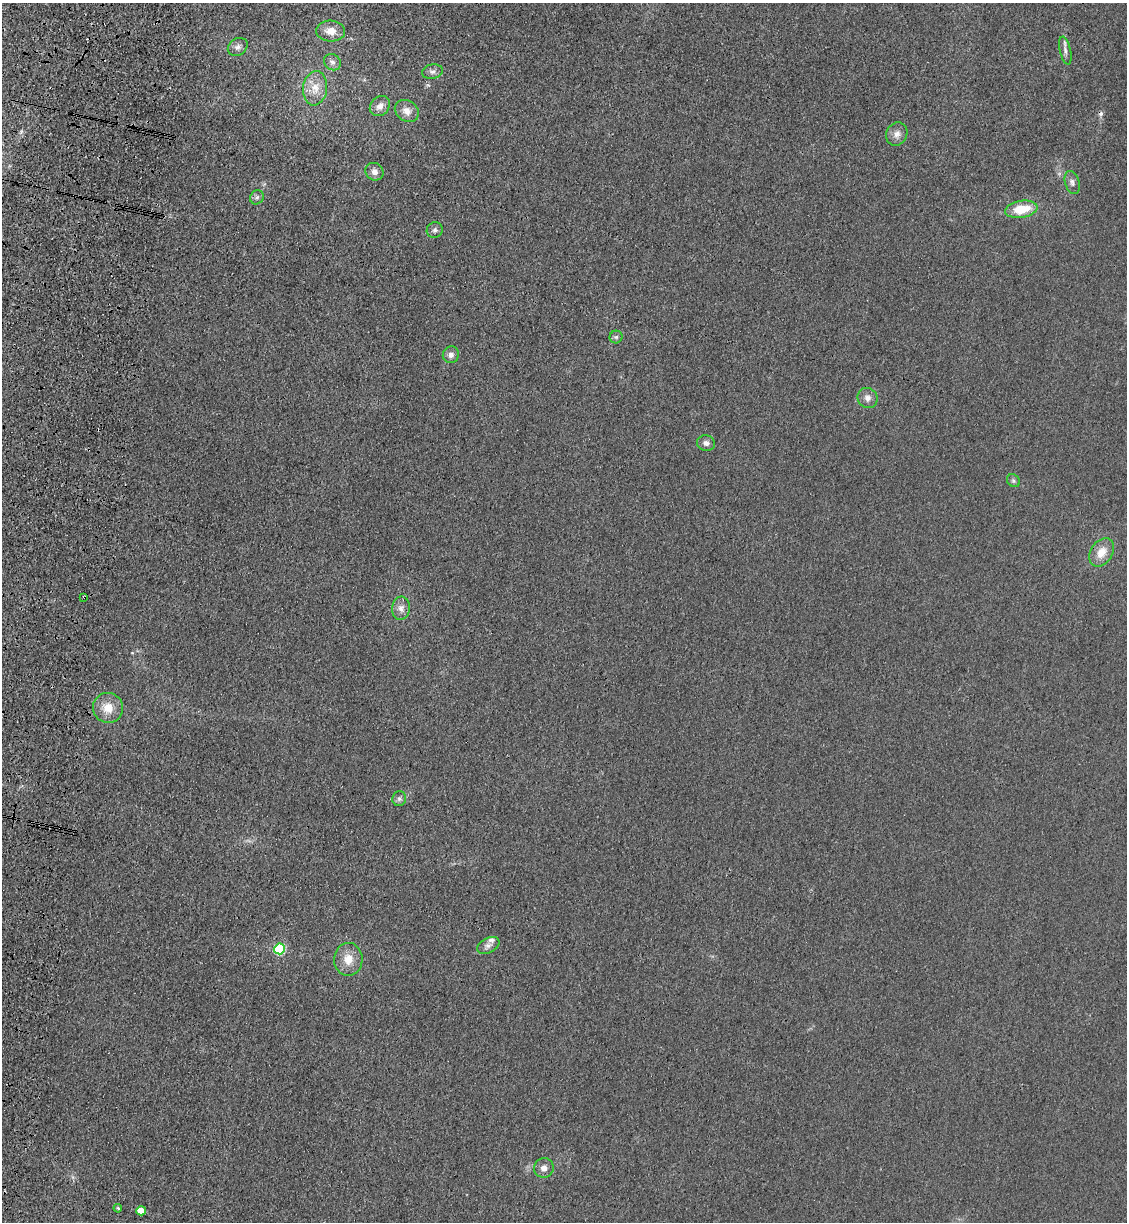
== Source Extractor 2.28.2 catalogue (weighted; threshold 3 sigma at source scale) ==
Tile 11 of 4 x 4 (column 3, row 3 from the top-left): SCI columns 2485-3609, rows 1245-2464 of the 5085 x 4929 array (HDU 1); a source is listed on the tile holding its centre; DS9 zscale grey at full resolution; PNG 1129 x 1224 px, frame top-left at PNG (2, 3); each listed source drawn as its Kron ellipse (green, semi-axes under 4 px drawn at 4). Shown black and unused: <1% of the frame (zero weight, under 3 of 4 exposures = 6% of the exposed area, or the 3 px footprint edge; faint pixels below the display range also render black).
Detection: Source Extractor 2.28.2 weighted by HDU 2 'WHT'; one run over the whole footprint, this tile lists its part. Background 0.0311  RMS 0.0056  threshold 0.0251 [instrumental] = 3 sigma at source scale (4.5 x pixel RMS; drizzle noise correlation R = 1.50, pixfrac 1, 0.05/0.05 arcsec/px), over >= 5 px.
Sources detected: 33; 2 cosmic-ray / hot-pixel residue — neither listed nor drawn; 1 inside a brighter listed object's ellipse — not listed separately; the other 30 listed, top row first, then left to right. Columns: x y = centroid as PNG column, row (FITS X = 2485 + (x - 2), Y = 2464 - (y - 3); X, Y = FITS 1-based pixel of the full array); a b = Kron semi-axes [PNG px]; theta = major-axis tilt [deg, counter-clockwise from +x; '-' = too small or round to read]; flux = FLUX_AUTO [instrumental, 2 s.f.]
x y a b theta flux
331 31 14 10 -3 6.3
238 47 10 8 36 2.6
1065 50 14 5 -77 2.3
332 62 9 7 -39 2.3
433 72 11 7 11 2.1
315 88 17 12 82 7.9
380 106 11 9 45 3.9
407 111 13 10 -35 4.7
897 134 12 10 63 3.7
374 172 9 8 - 3.2
1072 182 12 7 -73 2.2
257 197 7 6 - 1.4
1021 209 16 8 10 14
435 230 8 7 - 1.7
616 337 6 6 - 1.3
451 355 8 8 - 2.5
868 398 10 9 - 3.1
706 443 9 7 -15 2.4
1013 481 7 6 - 1.1
1102 552 15 11 57 7.5
84 597 3 2 - 0.6
401 608 11 9 84 3.5
108 708 15 15 - 8.8
399 799 7 7 - 1.6
488 946 12 7 27 2.5
279 949 5 5 - 64
348 959 16 14 88 8
544 1168 10 9 - 3.4
118 1208 4 3 - 0.7
141 1211 5 4 - 13
Overlapping masked pixels (flux is a lower limit): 1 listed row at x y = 84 597